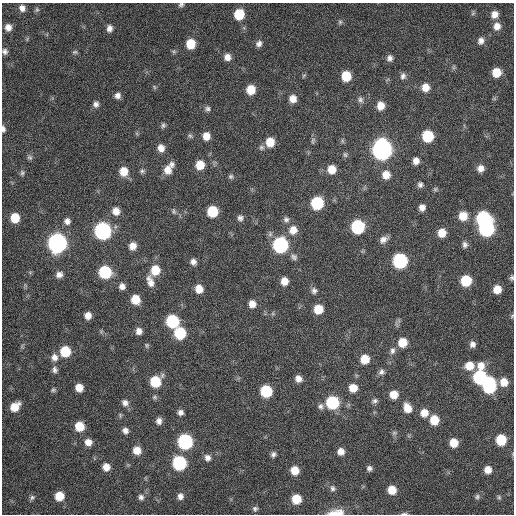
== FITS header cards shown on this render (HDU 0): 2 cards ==
NAXIS1  =                  512 / Axis length
NAXIS2  =                  512 / Axis length

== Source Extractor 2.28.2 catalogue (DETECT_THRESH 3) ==
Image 512 x 512 px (HDU 0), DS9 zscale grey, 1 PNG px = 1 image px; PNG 516 x 516 px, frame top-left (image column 1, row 512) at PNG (2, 3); no overlay
Background 125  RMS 11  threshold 34.2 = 3 sigma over >= 5 px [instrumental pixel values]
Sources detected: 159; all 159 listed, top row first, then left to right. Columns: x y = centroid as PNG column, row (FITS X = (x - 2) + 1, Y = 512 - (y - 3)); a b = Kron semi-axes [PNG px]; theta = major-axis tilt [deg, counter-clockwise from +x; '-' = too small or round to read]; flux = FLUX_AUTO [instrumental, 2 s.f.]
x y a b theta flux
181 5 7 5 18 1700
22 8 8 7 - 3900
37 10 7 6 - 1400
473 13 6 4 46 1300
239 14 8 7 - 24000
494 14 8 8 - 6100
340 22 6 6 - 1500
497 26 9 8 - 6200
8 27 7 7 - 4900
109 28 8 6 83 3800
481 41 9 8 - 3900
259 43 8 7 - 3200
191 44 8 7 - 17000
5 51 7 6 - 2400
75 52 6 5 - 1300
227 57 7 7 - 5100
390 58 7 6 - 3100
454 67 7 4 71 1200
496 72 8 8 - 13000
304 76 6 4 45 970
346 76 8 7 - 20000
403 76 9 7 70 2800
154 87 7 3 -54 1100
425 87 8 8 - 8700
251 90 8 7 - 14000
117 96 7 7 - 3400
293 99 7 7 - 6500
360 100 9 8 - 2700
96 104 7 7 - 3100
381 106 8 7 - 8200
207 109 8 7 - 2200
163 125 7 6 - 1700
3 129 8 4 -81 2300
190 136 7 5 -66 1500
206 136 8 7 - 7800
428 136 8 8 - 35000
313 141 10 5 81 1700
270 142 8 7 - 12000
261 147 8 7 - 2200
161 148 8 7 - 6200
382 149 10 9 - 450000
345 155 7 5 -87 1500
29 157 8 6 -30 1700
416 161 8 7 - 4900
171 164 9 7 -73 3000
200 165 8 8 - 13000
480 168 8 8 - 5000
332 169 8 8 - 10000
167 170 10 9 - 7900
124 171 9 8 - 12000
142 171 7 6 - 1700
22 173 7 6 - 1600
386 175 9 8 - 8000
231 176 7 7 - 1800
420 185 8 7 - 2500
435 189 6 6 - 1300
317 203 9 8 - 49000
422 208 7 6 - 4300
116 211 8 8 - 6900
174 211 9 5 -79 1500
212 211 8 8 - 28000
463 216 9 8 - 12000
15 218 8 7 - 16000
240 218 8 7 - 2700
483 218 9 8 - 91000
286 219 8 7 - 2500
67 221 8 7 - 3600
358 227 9 8 - 73000
486 229 9 9 - 120000
293 230 10 10 - 8700
103 231 9 8 - 200000
442 233 8 7 - 11000
383 240 10 7 32 4100
57 243 9 9 - 340000
465 244 9 6 -73 2800
280 245 9 8 - 130000
132 246 8 7 - 6800
294 257 9 8 - 2700
400 261 9 8 - 110000
193 262 7 7 - 3500
155 270 9 8 - 17000
105 272 8 8 - 55000
59 274 8 7 - 4000
512 278 6 5 - 1600
284 281 7 7 - 7600
466 281 8 7 - 29000
150 282 15 8 -68 6400
122 286 7 7 - 4000
199 289 8 7 - 8800
497 289 7 7 - 9600
314 291 8 7 - 2700
135 299 8 7 - 14000
252 304 8 7 - 6100
318 309 8 7 - 14000
88 315 7 6 - 6200
512 316 6 4 47 930
172 321 8 8 - 59000
139 331 7 7 - 4500
180 333 8 8 - 41000
402 342 8 8 - 14000
472 344 7 6 - 3300
147 345 7 5 -89 1200
65 351 8 8 - 27000
392 351 10 7 83 3100
54 357 9 8 - 4900
365 359 8 7 - 13000
469 366 9 8 - 11000
481 366 10 9 - 7400
55 370 9 7 -88 2800
381 372 8 8 - 2700
480 377 8 8 - 81000
298 379 7 7 - 5300
155 381 9 8 - 29000
504 382 8 8 - 9400
489 385 11 8 86 88000
79 388 7 6 - 8600
353 388 8 7 - 10000
53 390 6 6 - 1400
266 391 8 8 - 41000
394 394 7 7 - 10000
155 397 7 5 0 1500
375 401 9 6 17 2200
332 402 8 8 - 61000
125 403 9 8 - 3800
320 406 8 8 - 2600
15 407 10 7 41 13000
407 408 9 7 -66 10000
180 412 7 6 - 3000
424 413 8 8 - 8000
434 420 8 7 - 16000
159 421 8 6 82 3700
79 426 8 7 - 17000
125 431 7 6 - 3600
394 433 8 6 -1 1600
501 440 8 7 - 28000
88 442 8 7 - 6500
185 442 8 8 - 120000
454 443 7 7 - 11000
137 450 8 7 - 9500
341 451 7 7 - 5700
273 454 7 5 64 2400
207 458 8 7 - 3800
179 463 8 8 - 90000
106 467 7 7 - 7300
369 468 6 6 - 2500
295 470 8 7 - 11000
488 470 7 7 - 7300
333 488 9 8 - 2900
392 490 7 7 - 12000
59 496 7 7 - 15000
180 496 8 7 - 3700
32 497 8 6 28 1800
141 497 8 7 - 2700
477 497 7 6 - 1900
499 497 6 5 - 1300
296 499 8 8 - 19000
255 509 7 7 - 2100
336 512 22 8 6 11000
404 514 9 3 3 1500
At the frame edge (FLAGS 8, measured only in part): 7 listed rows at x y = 181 5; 5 51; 3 129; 512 278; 512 316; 336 512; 404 514